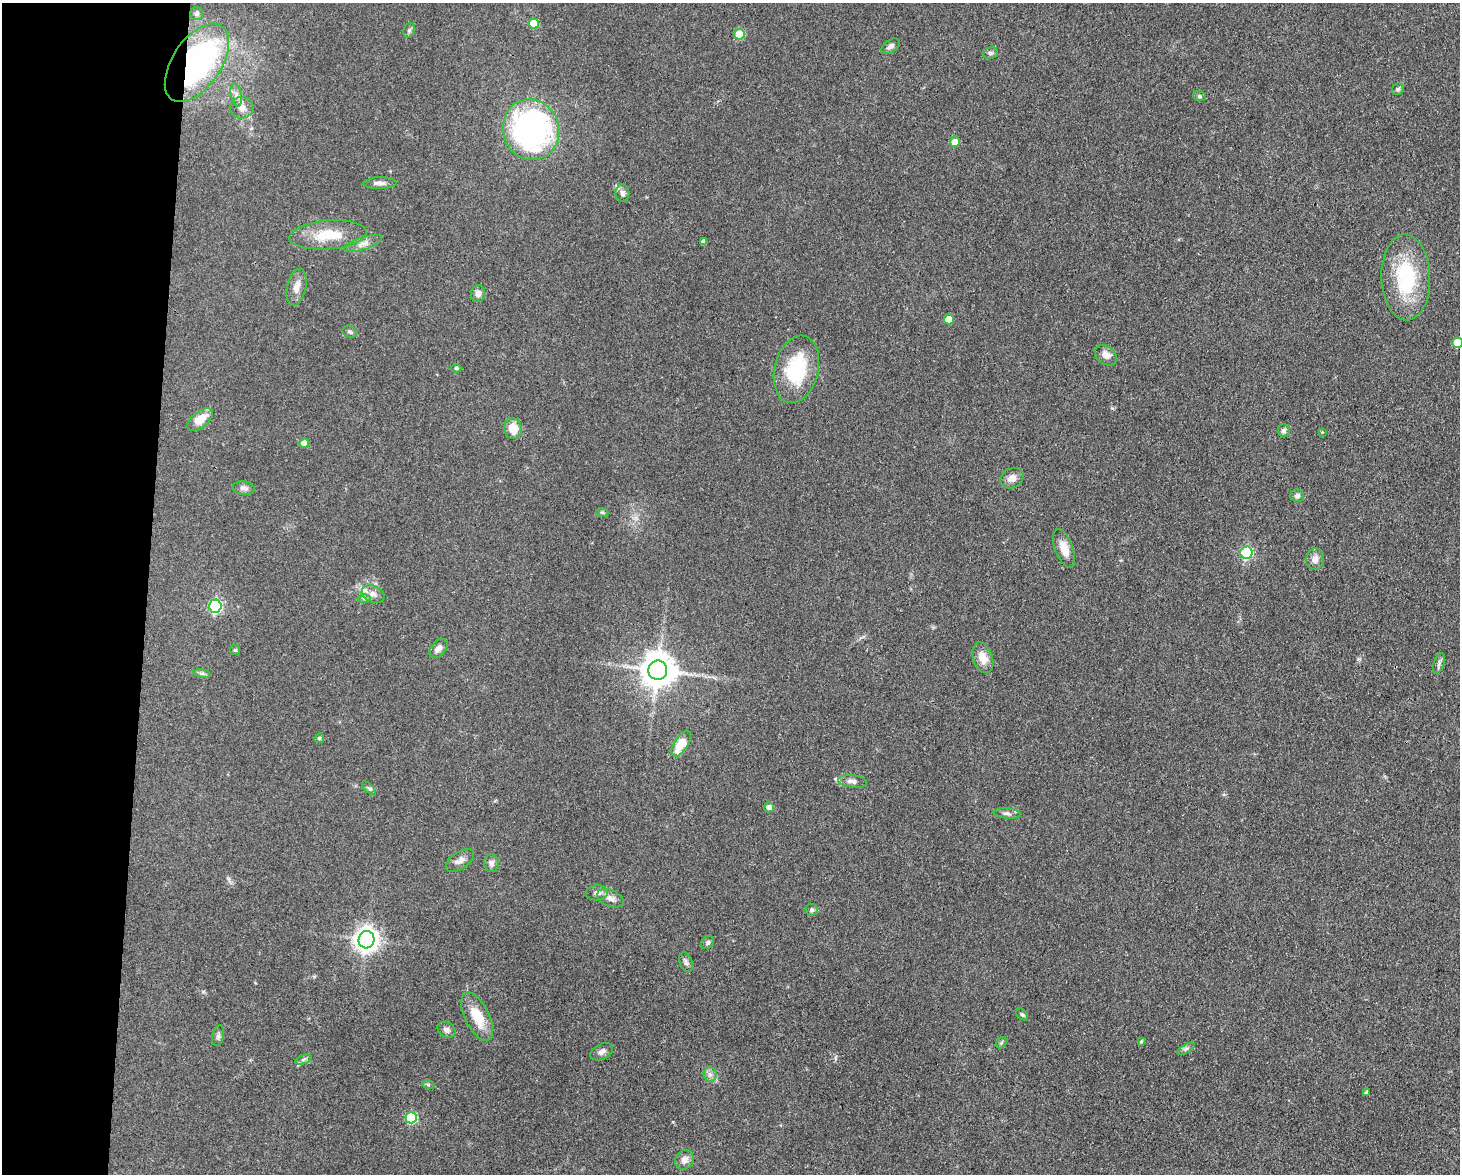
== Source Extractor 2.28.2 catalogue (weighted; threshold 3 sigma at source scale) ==
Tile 4 of 3 x 4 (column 1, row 2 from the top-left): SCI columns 224-1681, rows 2345-3516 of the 4709 x 4691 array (HDU 1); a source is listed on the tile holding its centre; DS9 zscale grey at full resolution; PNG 1462 x 1176 px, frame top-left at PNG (2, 3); each listed source drawn as its Kron ellipse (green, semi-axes under 4 px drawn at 4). Shown black and unused: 10% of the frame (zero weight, under 3 of 4 exposures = <1% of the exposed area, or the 3 px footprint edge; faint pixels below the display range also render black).
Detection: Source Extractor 2.28.2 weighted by HDU 2 'WHT'; one run over the whole footprint, this tile lists its part. Background 0.0632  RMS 0.0059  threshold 0.0265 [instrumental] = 3 sigma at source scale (4.5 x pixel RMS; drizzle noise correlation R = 1.50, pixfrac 1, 0.05/0.05 arcsec/px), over >= 5 px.
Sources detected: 77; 1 inside a brighter listed object's ellipse — not listed separately; the other 76 listed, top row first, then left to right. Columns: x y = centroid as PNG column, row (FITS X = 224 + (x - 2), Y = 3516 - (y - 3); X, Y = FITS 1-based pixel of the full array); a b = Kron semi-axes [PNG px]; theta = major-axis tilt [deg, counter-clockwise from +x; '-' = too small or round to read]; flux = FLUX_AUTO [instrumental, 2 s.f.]
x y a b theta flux
197 13 6 6 - 1.3
534 24 5 5 - 17
409 30 7 5 70 1.2
739 34 5 5 - 21
890 46 10 6 37 2.3
990 53 8 6 13 1.3
197 63 44 24 56 140
1398 89 6 5 - 1.3
236 95 12 5 -79 2.9
1199 96 6 5 - 0.96
242 108 12 10 1 4.4
531 130 31 28 -74 150
955 142 5 5 - 7.2
380 183 17 6 1 2.8
622 193 8 7 - 2.2
328 235 39 14 4 18
703 241 4 4 - 1.9
363 243 20 6 18 3.9
1406 277 43 24 -88 43
296 287 19 9 77 4.9
478 294 8 7 - 3
949 319 5 5 - 10
350 332 7 5 -31 1.2
1457 343 5 5 - 14
1106 355 12 9 -39 4.3
456 368 5 4 - 0.97
796 369 34 22 76 37
200 420 15 8 39 10
513 429 10 8 -78 9.9
1284 431 6 6 - 1.4
1322 432 3 3 - 0.42
304 443 5 5 - 4.7
1012 478 12 9 27 3.9
244 488 11 6 -6 2.2
1297 496 7 6 - 1.5
602 512 6 4 -19 0.79
1064 548 20 9 -69 7.4
1246 553 6 6 - 58
1315 559 11 9 81 3.6
373 594 12 8 -20 3.3
364 598 6 4 1 1
215 606 6 6 - 84
438 648 11 7 48 2.8
235 650 5 5 - 0.79
983 658 16 9 -70 6.7
1439 663 11 5 72 1.6
658 670 9 9 - 1200
202 673 9 4 -9 1.1
319 738 5 4 - 0.86
681 744 14 7 57 16
853 781 14 6 -8 2.9
369 788 8 3 -45 1
769 807 5 5 - 3.1
1007 813 14 5 -6 2.1
460 860 16 8 34 3.6
491 863 9 7 -85 2.5
597 893 11 7 6 2.7
610 898 14 8 -22 3.8
812 910 6 6 - 1.2
366 940 9 8 - 500
708 943 7 5 46 1.4
686 962 10 6 -71 1.9
1022 1015 7 5 -46 1.1
477 1017 26 12 -63 14
446 1030 9 7 -34 2.4
218 1036 10 5 78 1.6
1141 1041 4 3 - 0.64
1001 1043 6 4 47 0.93
1186 1049 10 4 30 1.4
602 1052 12 7 28 2.3
304 1059 9 4 19 1.2
710 1074 7 6 - 2.2
428 1084 6 4 -19 0.76
1366 1093 4 3 - 1.5
411 1118 6 5 - 41
684 1160 10 9 - 3.8
Overlapping masked pixels (flux is a lower limit): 1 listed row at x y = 197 63
Isophote crosses this tile's border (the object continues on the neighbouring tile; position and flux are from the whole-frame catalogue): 1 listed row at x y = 1457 343